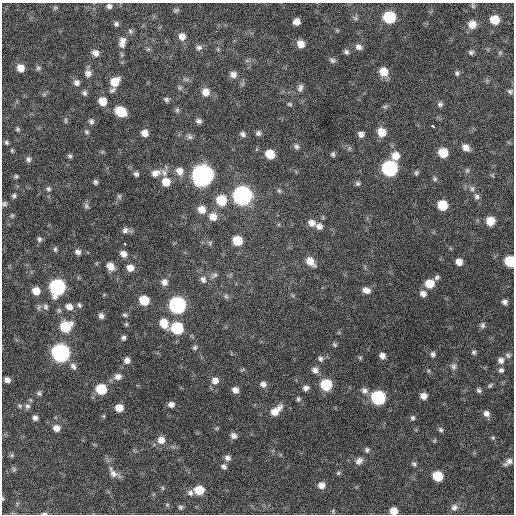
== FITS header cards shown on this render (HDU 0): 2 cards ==
NAXIS1  =                  512 / Axis length
NAXIS2  =                  512 / Axis length

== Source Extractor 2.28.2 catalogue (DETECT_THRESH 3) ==
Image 512 x 512 px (HDU 0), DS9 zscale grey, 1 PNG px = 1 image px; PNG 516 x 516 px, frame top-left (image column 1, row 512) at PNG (2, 3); no overlay
Background 642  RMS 19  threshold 58.3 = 3 sigma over >= 5 px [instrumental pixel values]
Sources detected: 204; all 204 listed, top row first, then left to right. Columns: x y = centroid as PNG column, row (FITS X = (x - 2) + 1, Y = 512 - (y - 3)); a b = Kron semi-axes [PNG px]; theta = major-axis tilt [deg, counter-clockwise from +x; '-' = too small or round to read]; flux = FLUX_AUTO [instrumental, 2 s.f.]
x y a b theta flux
109 6 7 6 - 4000
473 6 7 4 -72 2100
55 8 7 5 43 2100
176 10 7 5 16 2400
389 17 8 8 - 72000
355 18 8 6 -16 3300
495 20 8 7 - 23000
296 22 6 6 - 8200
116 24 7 6 - 3200
472 25 8 8 - 14000
337 30 7 4 -19 1600
130 31 8 6 -18 2900
182 36 9 8 - 9000
122 40 9 8 - 6500
122 44 9 7 -3 4600
301 44 7 6 - 11000
199 47 9 7 -4 4200
359 47 9 7 -25 5900
148 49 6 4 42 1900
346 52 7 6 - 3400
471 52 7 6 - 3000
95 53 8 7 - 7300
500 53 6 5 - 2000
333 60 9 6 -23 3500
21 68 8 7 - 12000
38 68 7 5 26 2800
384 72 9 8 - 18000
88 73 9 8 - 7000
457 73 6 5 - 2400
233 75 8 8 - 6700
186 79 10 4 -13 2900
115 82 9 8 - 21000
77 83 8 7 - 5300
180 88 7 6 - 2700
300 88 10 6 70 4500
112 90 10 6 33 3500
510 91 7 6 - 2900
206 92 10 9 - 11000
84 93 6 6 - 3200
44 94 7 4 19 2100
166 99 7 6 - 2900
102 101 7 7 - 15000
289 104 6 4 -17 2000
440 104 7 6 - 3300
385 107 7 5 51 2500
177 110 7 6 - 2800
121 112 9 7 -33 39000
65 120 8 4 -90 2100
91 121 7 7 - 3800
199 121 7 6 - 4100
432 126 3 3 - 29000
17 129 6 5 - 2300
87 132 7 6 - 2700
382 132 9 8 - 16000
145 133 7 6 - 8300
258 133 6 6 - 3800
243 134 7 6 - 3900
361 134 7 6 - 5500
189 137 8 7 - 3700
6 142 6 5 - 2500
296 146 7 7 - 3500
466 147 8 6 -40 7900
12 150 6 4 -71 1700
443 153 8 7 - 24000
270 154 8 7 - 23000
333 154 6 5 - 2700
70 156 6 5 - 2600
395 156 10 9 - 15000
28 159 8 6 -80 3800
390 168 9 9 - 240000
467 170 7 5 69 2200
179 171 10 9 - 10000
164 172 10 8 -57 6600
155 173 13 9 21 9700
416 173 7 5 67 2500
136 174 6 6 - 3400
203 175 10 9 - 880000
16 176 5 5 - 2100
435 179 7 6 - 2500
95 182 6 5 - 2900
166 182 9 8 - 16000
357 183 6 5 - 2800
48 189 7 7 - 3500
472 189 8 6 -90 3400
279 191 8 5 -63 2500
14 196 6 6 - 2800
119 196 8 5 -76 2400
242 196 9 9 - 500000
477 196 8 7 - 4000
221 200 10 9 - 37000
4 204 7 6 - 2800
442 205 7 7 - 32000
86 206 9 6 -78 3400
202 209 9 8 - 12000
12 215 6 5 - 1800
213 217 10 9 - 13000
490 221 7 7 - 20000
312 223 9 8 - 7800
319 226 9 8 - 6700
125 230 8 7 - 5000
39 239 8 6 75 3300
237 240 8 7 - 30000
210 243 6 5 - 2300
125 244 3 3 - 28000
55 249 7 5 -80 2400
78 252 7 7 - 4900
123 254 8 7 - 7800
310 261 12 8 -47 14000
510 261 8 7 - 42000
459 262 6 6 - 9500
110 266 10 7 -48 11000
130 268 8 7 - 9700
214 275 10 6 28 4200
437 277 7 5 45 3200
203 279 10 8 -60 5900
164 282 8 8 - 7000
430 284 8 8 - 22000
57 287 9 8 - 240000
366 290 10 7 -18 7700
36 291 7 7 - 14000
423 294 8 7 - 6600
226 296 7 6 - 2900
144 300 8 7 - 31000
505 302 6 5 - 4300
79 305 7 5 -63 2700
177 305 9 8 - 320000
46 307 9 7 -77 4400
69 307 9 8 - 9500
59 310 7 6 - 2800
125 315 8 5 -11 2500
101 316 7 6 - 4800
164 323 11 8 -64 19000
126 324 5 5 - 1800
483 325 8 7 - 3400
65 327 10 9 - 43000
177 328 8 8 - 74000
124 338 5 4 - 3000
334 345 7 5 -38 2400
195 347 7 6 - 2700
474 352 6 5 - 2600
61 353 9 8 - 430000
433 354 7 6 - 3400
508 355 7 7 - 3200
382 356 6 6 - 5800
360 358 5 5 - 1800
320 359 8 7 - 4000
127 360 7 7 - 6400
501 360 9 8 - 6600
73 366 10 7 -54 4900
454 366 10 7 85 4600
243 370 8 2 21 1400
315 370 8 8 - 6400
501 370 7 6 - 3700
118 377 10 8 10 7200
7 380 6 5 - 6000
215 381 9 8 - 8600
263 384 8 7 - 6100
326 385 8 8 - 54000
490 385 8 4 43 2200
306 388 7 6 - 5000
101 389 8 8 - 42000
235 390 6 6 - 7300
364 390 9 7 -26 5200
479 390 6 5 - 3000
39 393 6 6 - 2800
423 396 6 6 - 8400
378 398 8 8 - 150000
298 399 7 5 76 2500
171 404 7 6 - 5700
20 406 6 5 - 2500
27 406 8 8 - 4700
119 408 7 6 - 14000
276 411 16 8 41 16000
486 413 8 7 - 5900
35 418 6 6 - 4600
413 418 6 5 - 2600
56 428 8 7 - 8800
441 430 7 5 -47 2900
234 436 7 6 - 5200
493 438 5 5 - 1600
161 440 9 9 - 11000
434 441 6 4 19 1600
367 450 6 6 - 3000
12 455 6 4 88 2000
227 458 7 7 - 5400
359 461 10 7 41 6200
508 462 12 6 36 6000
414 464 7 6 - 2700
224 466 7 6 - 3700
14 469 7 5 -70 2300
113 473 18 9 -59 10000
338 473 6 5 - 2000
438 476 7 7 - 39000
321 485 8 7 - 8800
163 488 6 4 -88 1700
199 490 8 7 - 27000
190 493 9 8 - 5100
3 499 5 3 - 1300
167 505 6 4 0 1800
180 507 6 6 - 2800
454 507 9 9 - 6500
333 511 7 4 72 1600
394 511 6 6 - 11000
44 514 8 3 0 2400
At the frame edge (FLAGS 8, measured only in part): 5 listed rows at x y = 4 204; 510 261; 3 499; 394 511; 44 514